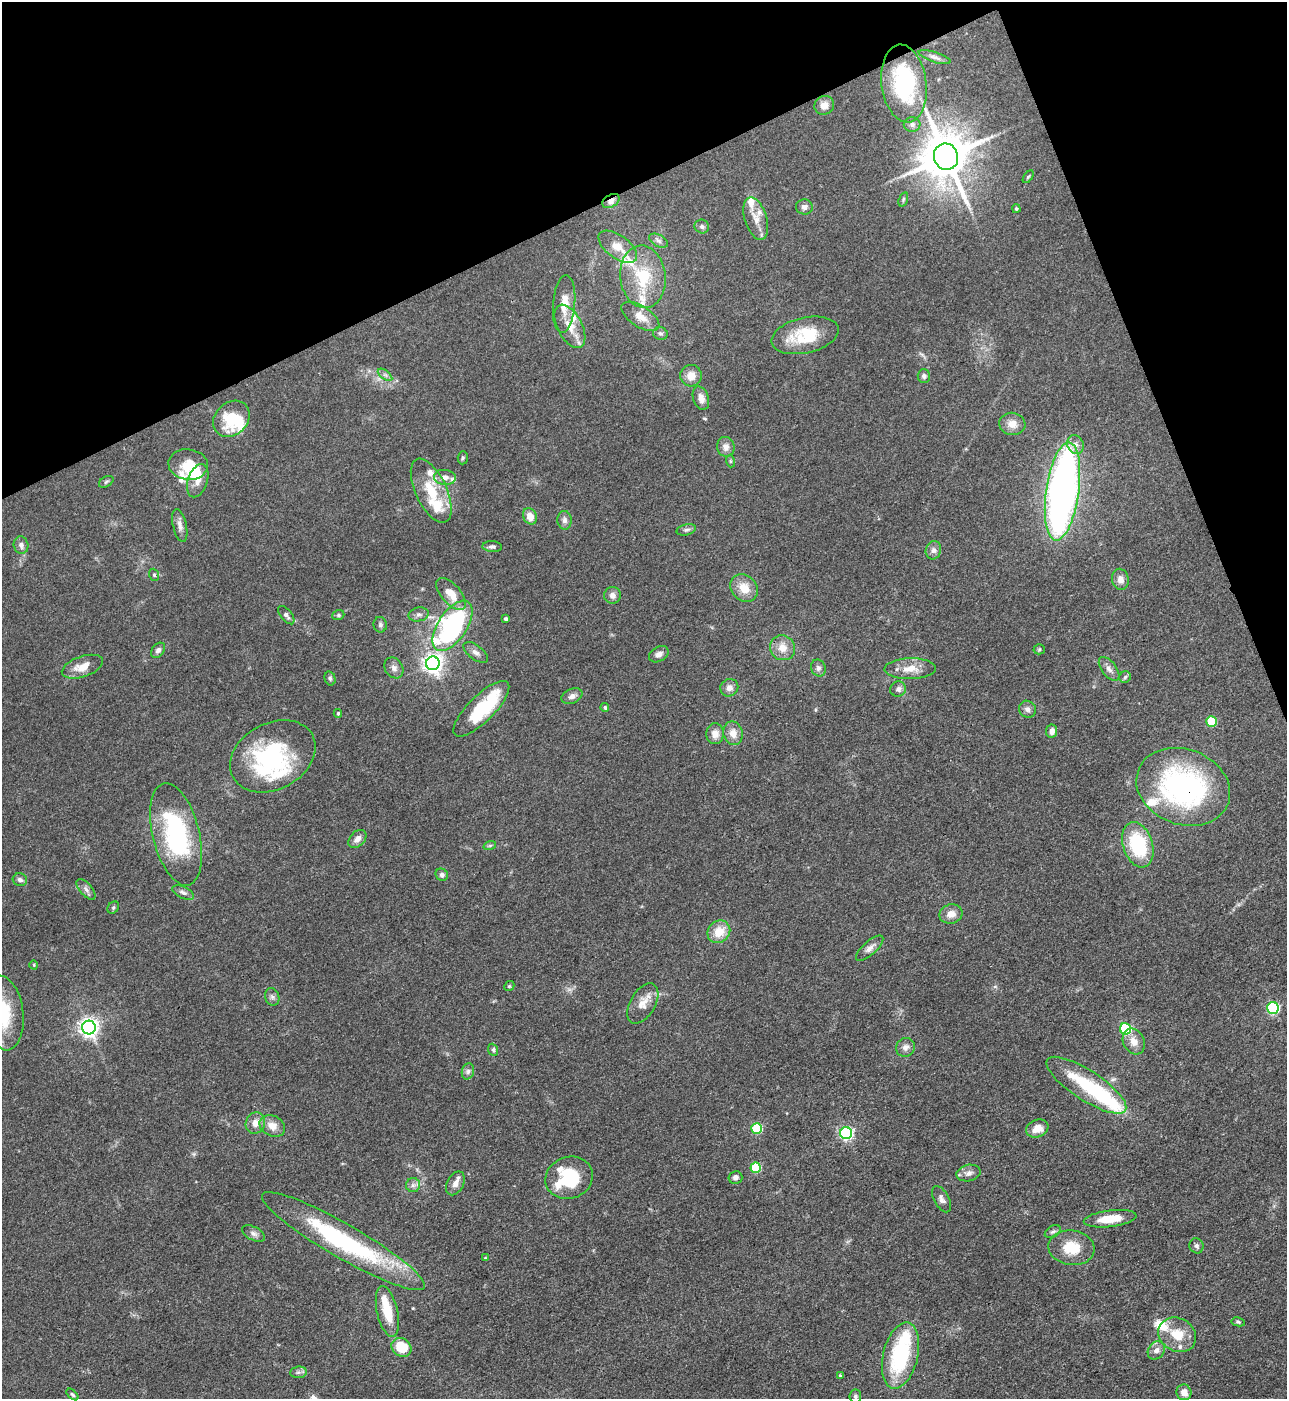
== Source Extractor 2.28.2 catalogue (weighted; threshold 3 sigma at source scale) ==
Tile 3 of 4 x 4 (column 3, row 1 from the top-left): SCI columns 2858-4142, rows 4193-5589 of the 5581 x 5590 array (HDU 1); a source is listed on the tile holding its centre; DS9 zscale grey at full resolution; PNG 1289 x 1401 px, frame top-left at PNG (2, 2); each listed source drawn as its Kron ellipse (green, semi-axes under 4 px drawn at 4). Shown black and unused: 20% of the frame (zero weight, under 3 of 4 exposures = <1% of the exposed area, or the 3 px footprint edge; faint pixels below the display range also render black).
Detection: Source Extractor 2.28.2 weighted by HDU 2 'WHT'; one run over the whole footprint, this tile lists its part. Background 0.0534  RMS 0.0055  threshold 0.0246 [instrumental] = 3 sigma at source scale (4.5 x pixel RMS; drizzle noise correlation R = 1.50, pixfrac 1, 0.05/0.05 arcsec/px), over >= 5 px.
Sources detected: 158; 8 inside a brighter object's white glare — neither listed nor drawn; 15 inside a brighter listed object's ellipse — not listed separately; the other 135 listed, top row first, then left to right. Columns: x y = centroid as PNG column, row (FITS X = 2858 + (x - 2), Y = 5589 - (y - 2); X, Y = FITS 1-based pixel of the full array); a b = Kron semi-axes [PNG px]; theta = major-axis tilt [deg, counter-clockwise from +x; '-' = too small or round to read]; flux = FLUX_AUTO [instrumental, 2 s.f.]
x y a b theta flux
935 57 17 5 -18 2.5
904 83 39 22 -82 58
824 105 10 9 - 4.5
912 124 8 7 - 2
946 157 13 12 - 2600
1028 177 7 3 54 0.71
903 199 7 4 71 0.89
611 201 9 6 32 3.1
804 207 8 7 - 2.4
1016 209 4 3 - 0.71
756 218 22 11 -73 7
702 227 7 6 - 1.5
659 241 10 6 -30 1.8
618 247 22 11 -36 8
643 277 31 22 -83 26
564 304 29 11 85 9.6
640 316 21 10 -33 7.5
570 326 23 12 -62 9.8
660 334 7 6 - 1.4
805 335 34 17 13 22
385 375 8 4 -37 1.4
691 376 11 10 - 5.1
924 376 7 6 - 1.7
701 398 12 7 -71 3.7
231 419 20 16 45 21
1012 424 13 11 -8 5.3
1075 445 10 8 -65 3
726 447 10 8 -74 3.5
463 458 7 5 87 0.91
730 461 6 4 -72 0.67
188 465 20 15 -7 11
445 477 11 7 -5 3.2
198 481 17 9 72 5.3
106 482 8 5 30 0.95
431 491 34 15 -65 19
1062 491 49 16 82 270
530 516 8 6 -66 5.8
564 520 9 7 -86 2.2
180 525 17 6 -77 3.2
686 530 10 5 13 1.4
21 545 9 7 -78 2.3
492 547 10 5 -3 1.5
933 550 9 7 72 2.2
154 575 6 4 -70 0.81
1120 579 11 8 -78 3.5
744 588 15 12 -44 8.4
451 594 19 9 -49 9.1
612 595 8 8 - 2.6
419 614 10 7 11 2
286 615 11 5 -51 1.8
338 615 6 5 - 0.85
506 619 4 3 - 1.3
380 625 8 6 -79 1.4
452 626 28 14 56 120
782 648 13 12 - 6.1
1039 649 5 5 - 0.75
158 650 8 6 50 1.8
476 652 14 7 -37 2.8
659 654 10 7 29 2.5
433 663 7 7 - 310
82 667 21 10 19 7.6
394 668 11 8 -57 2.8
818 668 8 7 - 1.8
910 669 25 10 1 7.5
1109 669 14 7 -53 2.9
1125 677 6 5 - 1.1
330 678 7 5 -75 1
729 688 9 8 - 3.1
898 689 8 7 - 2
572 696 11 7 24 2.6
605 707 4 4 - 0.99
481 709 37 13 45 33
1027 709 9 8 - 2.2
338 713 4 3 - 0.97
1212 722 5 5 - 27
1052 731 7 5 82 2.8
733 733 12 9 -78 5.3
715 734 10 9 - 4.9
273 756 45 33 28 64
1183 787 48 37 -20 120
176 834 52 23 -76 71
357 839 10 7 46 3.4
490 845 6 4 19 0.81
1138 845 23 15 -72 36
442 875 7 5 -38 1.8
20 880 7 6 - 1.8
86 889 12 6 -48 2.1
183 892 12 5 -26 2.1
113 908 7 5 54 0.92
951 914 11 9 12 5
719 932 12 10 40 9.8
870 948 17 7 42 3.3
34 965 4 3 - 0.41
509 986 5 4 - 0.68
272 997 9 7 -73 1.8
643 1003 22 12 60 6.8
1273 1008 6 5 - 72
3 1013 37 20 -83 31
89 1027 7 7 - 260
1125 1029 6 5 - 44
1134 1041 13 10 -63 5.3
905 1047 9 9 - 3.1
493 1050 6 4 -69 1.1
468 1071 8 6 75 1.6
1086 1085 47 15 -33 37
255 1123 11 9 72 4.7
272 1126 13 10 -26 6
757 1128 5 5 - 35
1037 1129 11 8 21 6.2
846 1133 6 6 - 110
756 1168 5 5 - 27
969 1173 12 8 11 3
735 1177 7 6 - 2
569 1178 24 21 20 38
455 1183 13 8 63 3.7
413 1185 7 7 - 1.9
942 1199 14 7 -61 2.6
1110 1219 26 8 7 11
1053 1232 8 5 29 1.4
253 1234 12 6 -28 2.2
343 1241 93 17 -30 80
1196 1246 7 7 - 1.5
1071 1248 23 17 -7 14
485 1258 4 3 - 0.51
387 1311 26 10 -77 14
1238 1322 7 4 -9 0.83
1177 1335 20 16 -30 13
401 1347 10 9 - 17
1156 1350 9 8 - 3
900 1356 34 17 76 51
298 1372 8 5 7 1.6
840 1376 4 3 - 1.1
1184 1392 8 7 - 3.9
72 1394 7 4 -42 0.87
855 1396 7 6 - 1.4
Overlapping masked pixels (flux is a lower limit): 2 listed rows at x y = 611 201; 1183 787
Isophote crosses this tile's border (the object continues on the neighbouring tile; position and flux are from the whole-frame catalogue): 1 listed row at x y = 3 1013